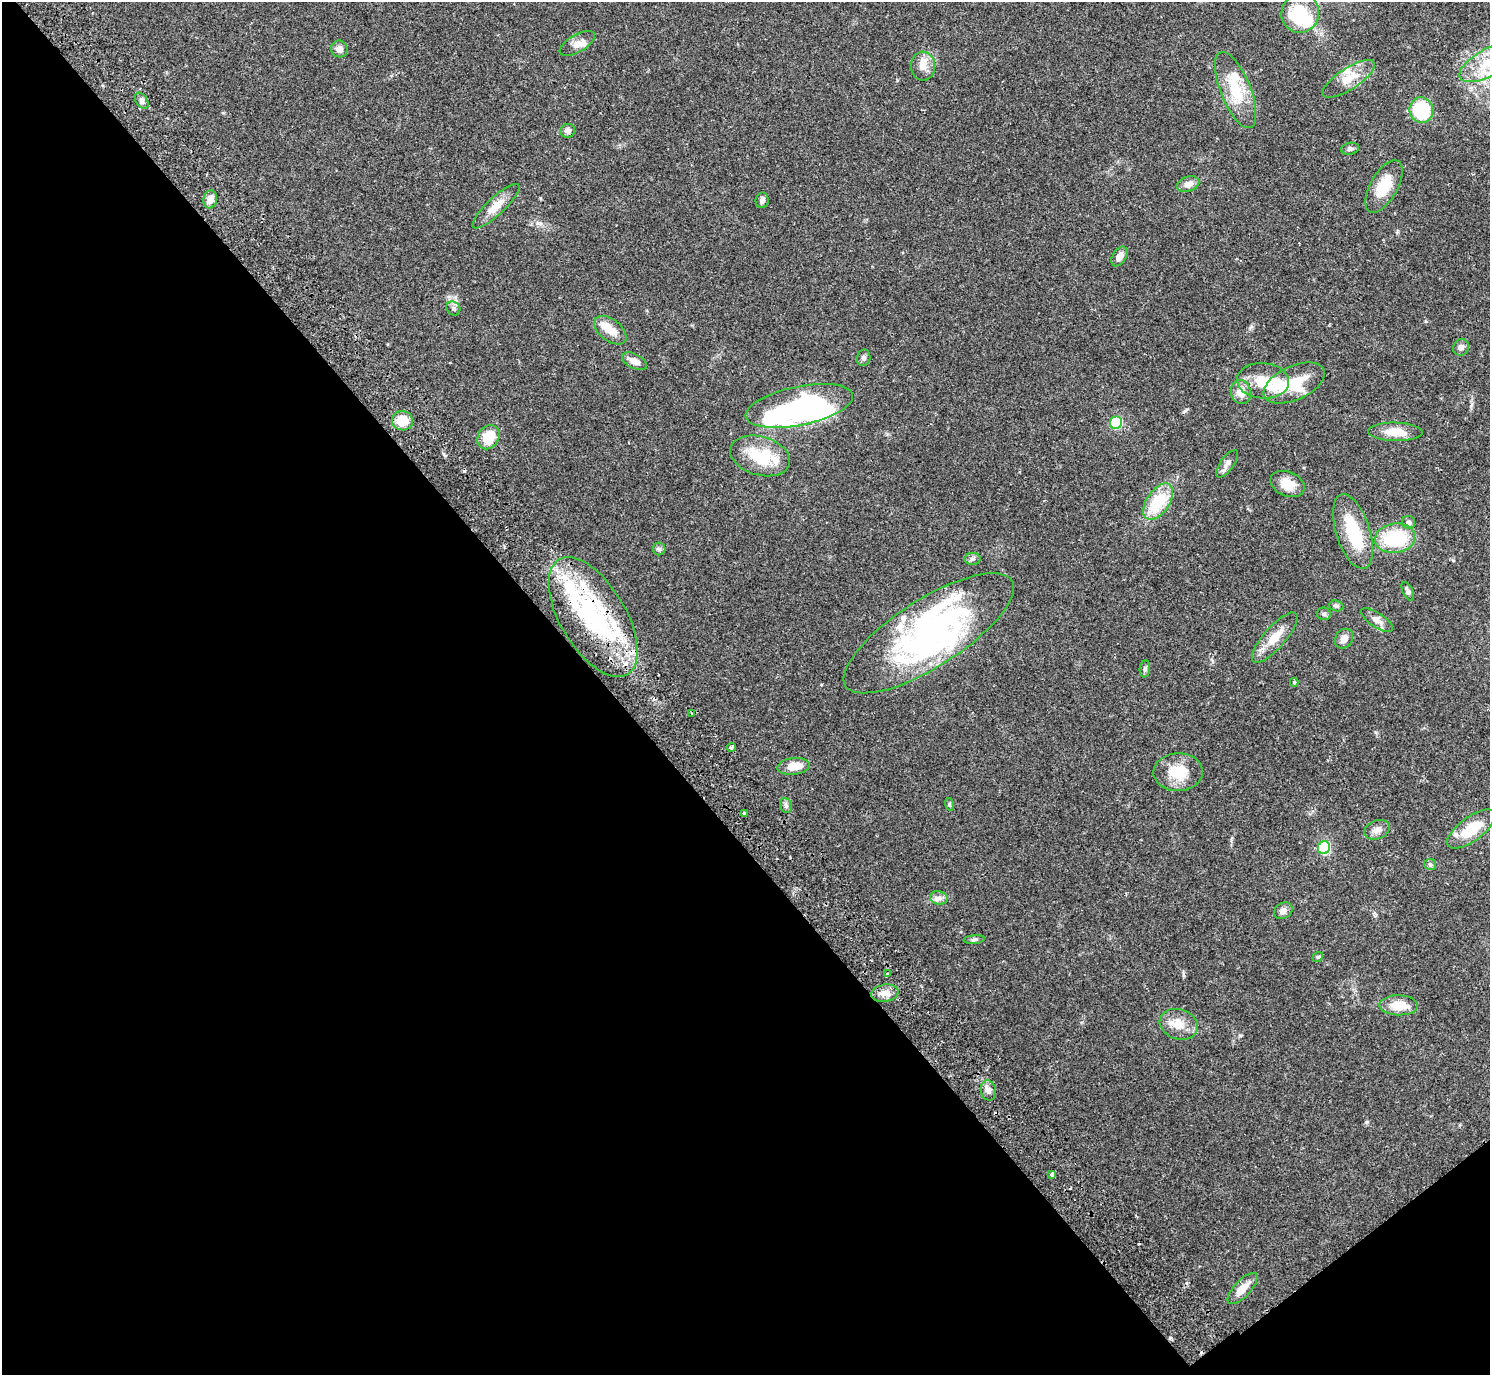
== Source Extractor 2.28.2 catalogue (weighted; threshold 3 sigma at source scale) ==
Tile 14 of 4 x 4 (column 2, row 4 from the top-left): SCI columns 1536-3023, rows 202-1574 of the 6050 x 6033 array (HDU 1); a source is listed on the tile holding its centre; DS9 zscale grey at full resolution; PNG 1492 x 1377 px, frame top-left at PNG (2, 2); each listed source drawn as its Kron ellipse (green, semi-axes under 4 px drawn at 4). Shown black and unused: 42% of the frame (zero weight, under 2 of 3 exposures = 3% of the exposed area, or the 3 px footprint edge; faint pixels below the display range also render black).
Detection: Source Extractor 2.28.2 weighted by HDU 2 'WHT'; one run over the whole footprint, this tile lists its part. Background 0.108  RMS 0.0067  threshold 0.03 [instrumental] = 3 sigma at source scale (4.5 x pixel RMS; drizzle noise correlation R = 1.50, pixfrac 1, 0.05/0.05 arcsec/px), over >= 5 px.
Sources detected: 100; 9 inside a brighter object's white glare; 7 cosmic-ray / hot-pixel residue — neither listed nor drawn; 13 inside a brighter listed object's ellipse — not listed separately; the other 71 listed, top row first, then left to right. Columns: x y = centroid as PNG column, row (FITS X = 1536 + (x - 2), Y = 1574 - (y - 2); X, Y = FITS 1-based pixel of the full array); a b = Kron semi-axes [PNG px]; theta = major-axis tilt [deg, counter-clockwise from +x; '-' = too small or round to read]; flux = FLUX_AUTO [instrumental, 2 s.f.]
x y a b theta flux
1300 13 19 19 - 33
577 43 20 8 30 5.8
339 49 8 8 - 4.1
1489 62 33 14 29 24
923 66 14 12 90 6.4
1349 79 30 10 33 11
1236 90 41 15 -68 24
142 101 9 5 -58 1.9
1421 110 13 12 - 46
568 131 7 7 - 2.9
1350 149 9 6 10 1.9
1188 184 11 7 17 5.1
1384 186 29 13 61 19
210 199 9 7 80 5.7
762 200 8 6 83 2.7
496 206 31 8 43 9.5
1119 256 11 6 59 4.3
453 308 7 6 - 1.7
610 330 18 11 -38 8.9
1461 347 8 7 - 2.7
864 358 8 6 76 1.8
634 361 13 7 -28 5.2
1263 381 26 17 -4 17
1294 383 33 17 24 23
1241 392 12 10 -78 8
799 406 55 19 12 70
402 421 10 9 - 14
1116 423 6 6 - 64
1395 432 27 9 -1 11
488 437 13 10 57 17
760 456 31 19 -16 30
1227 464 16 6 54 3.5
1288 484 18 12 -23 9.4
1158 502 20 11 56 27
1408 522 7 6 - 1.7
1353 531 39 17 -72 33
1395 538 20 14 7 38
659 549 6 6 - 1.5
972 559 8 6 0 1.7
1408 591 10 5 -63 1.7
1336 606 7 5 -21 1.3
1324 614 7 6 - 1.7
593 617 67 32 -59 99
1377 620 18 7 -33 3.8
929 633 98 34 33 120
1275 638 32 11 49 12
1344 639 10 8 57 4.8
1145 669 8 5 83 1.6
1294 682 4 4 - 1.1
692 714 3 3 - 1.5
732 747 4 3 - 1.5
794 766 16 8 6 9.7
1178 772 25 19 2 19
949 804 6 4 -73 0.95
786 805 8 6 -71 1.7
744 813 3 3 - 1.8
1471 829 28 12 36 19
1377 830 13 9 20 3.8
1324 848 6 6 - 81
1430 864 6 5 - 1.3
939 898 9 6 -12 2.7
1283 911 10 7 33 3.4
974 940 10 4 5 1.5
1318 957 5 4 - 0.96
888 974 3 3 - 5.2
885 993 14 8 9 5.3
1399 1005 19 10 -1 13
1179 1024 19 15 -18 11
988 1090 10 7 -78 3.1
1052 1174 3 3 - 2.8
1243 1288 20 8 47 7.9
Overlapping masked pixels (flux is a lower limit): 1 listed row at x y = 593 617
Isophote crosses this tile's border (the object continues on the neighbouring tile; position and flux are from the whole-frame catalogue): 1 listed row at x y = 1489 62